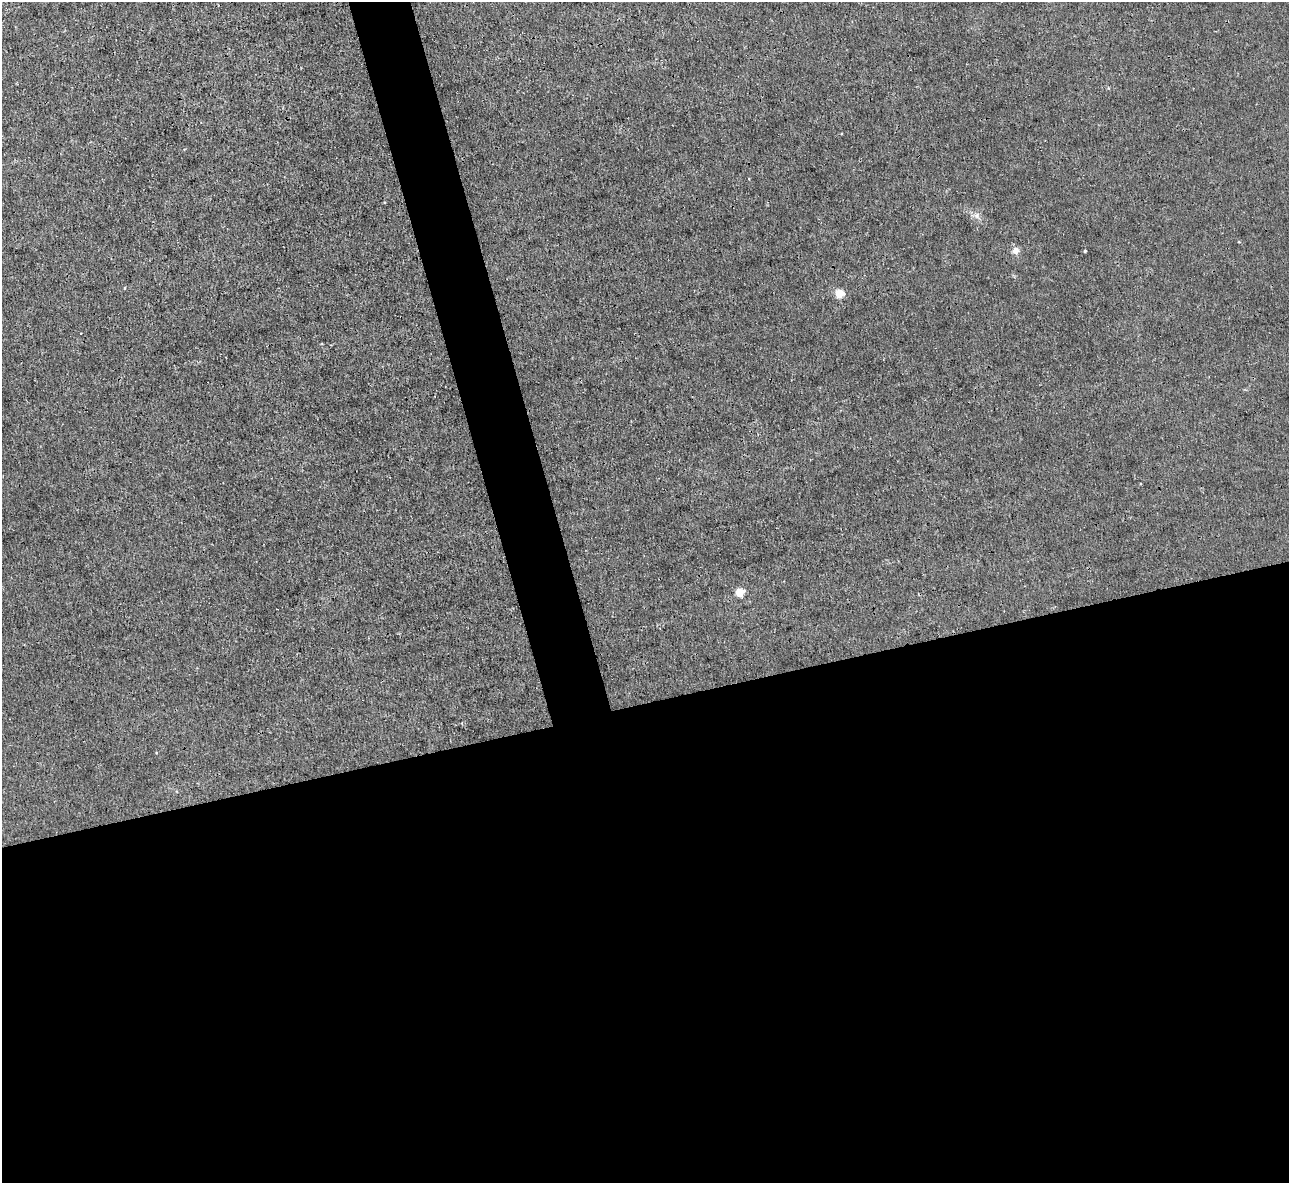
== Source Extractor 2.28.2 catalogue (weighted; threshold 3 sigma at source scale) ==
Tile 15 of 4 x 4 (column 3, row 4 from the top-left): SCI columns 2574-3860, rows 145-1325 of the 5146 x 5131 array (HDU 1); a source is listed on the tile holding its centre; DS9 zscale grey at full resolution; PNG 1291 x 1185 px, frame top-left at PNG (2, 2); no overlay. Shown black and unused: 43% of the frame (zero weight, under 3 of 4 exposures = <1% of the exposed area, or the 3 px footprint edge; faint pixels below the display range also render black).
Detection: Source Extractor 2.28.2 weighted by HDU 2 'WHT'; one run over the whole footprint, this tile lists its part. Background 0.00342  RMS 0.0017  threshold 0.00747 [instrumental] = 3 sigma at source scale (4.5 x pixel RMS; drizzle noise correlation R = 1.50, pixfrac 1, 0.05/0.05 arcsec/px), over >= 5 px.
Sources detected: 6; all 6 listed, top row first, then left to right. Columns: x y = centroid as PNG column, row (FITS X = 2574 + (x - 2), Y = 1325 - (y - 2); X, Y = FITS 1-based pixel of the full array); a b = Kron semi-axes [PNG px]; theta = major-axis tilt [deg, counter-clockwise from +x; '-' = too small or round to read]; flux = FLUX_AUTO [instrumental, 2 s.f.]
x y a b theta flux
977 216 9 8 - 0.8
1016 250 9 8 - 1
1085 251 3 3 - 0.18
124 288 4 3 - 0.13
839 293 5 5 - 6
739 592 5 5 - 6.3